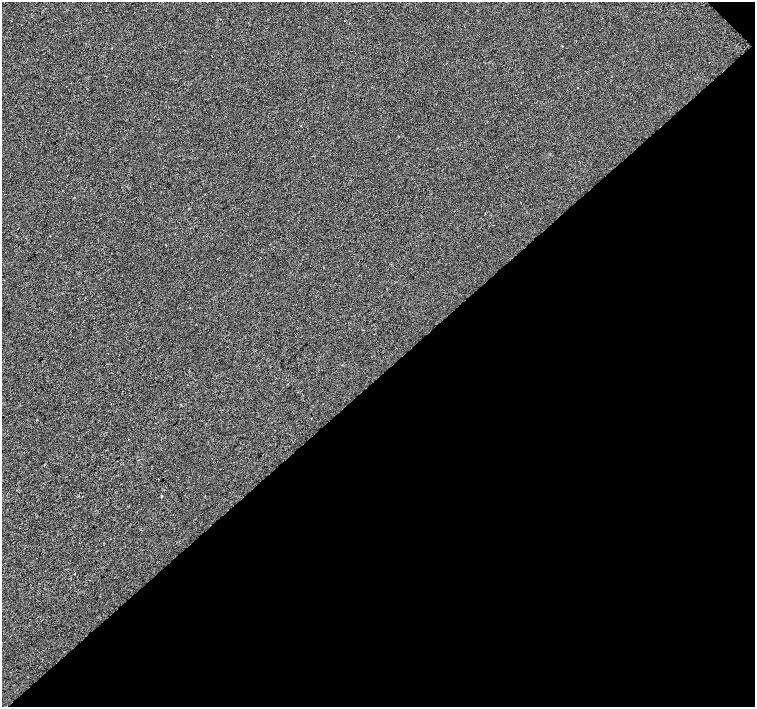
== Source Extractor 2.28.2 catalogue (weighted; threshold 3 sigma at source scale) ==
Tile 12 of 4 x 4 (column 4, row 3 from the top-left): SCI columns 4522-6027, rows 1628-3036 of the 6027 x 6009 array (HDU 1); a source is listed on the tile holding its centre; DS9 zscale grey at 2 x 2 block average (1 PNG px = mean of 2 x 2 image px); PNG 757 x 709 px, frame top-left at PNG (2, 2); no overlay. Shown black and unused: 47% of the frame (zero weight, under 2 of 3 exposures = <1% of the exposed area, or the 3 px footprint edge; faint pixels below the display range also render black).
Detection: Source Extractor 2.28.2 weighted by HDU 2 'WHT'; one run over the whole footprint, this tile lists its part. Background -5.07e-04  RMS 0.0041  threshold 0.0186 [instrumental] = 3 sigma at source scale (4.5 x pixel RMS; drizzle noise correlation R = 1.50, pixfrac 1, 0.0396/0.0396 arcsec/px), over >= 5 px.
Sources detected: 3; all 3 listed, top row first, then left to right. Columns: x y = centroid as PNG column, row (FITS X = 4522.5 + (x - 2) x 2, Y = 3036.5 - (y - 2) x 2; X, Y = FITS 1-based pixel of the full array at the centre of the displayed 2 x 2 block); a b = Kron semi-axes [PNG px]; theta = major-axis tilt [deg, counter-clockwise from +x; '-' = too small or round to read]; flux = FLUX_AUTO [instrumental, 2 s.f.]
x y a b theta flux
578 87 2 2 - 0.34
129 439 2 2 - 0.51
161 496 2 2 - 2.6